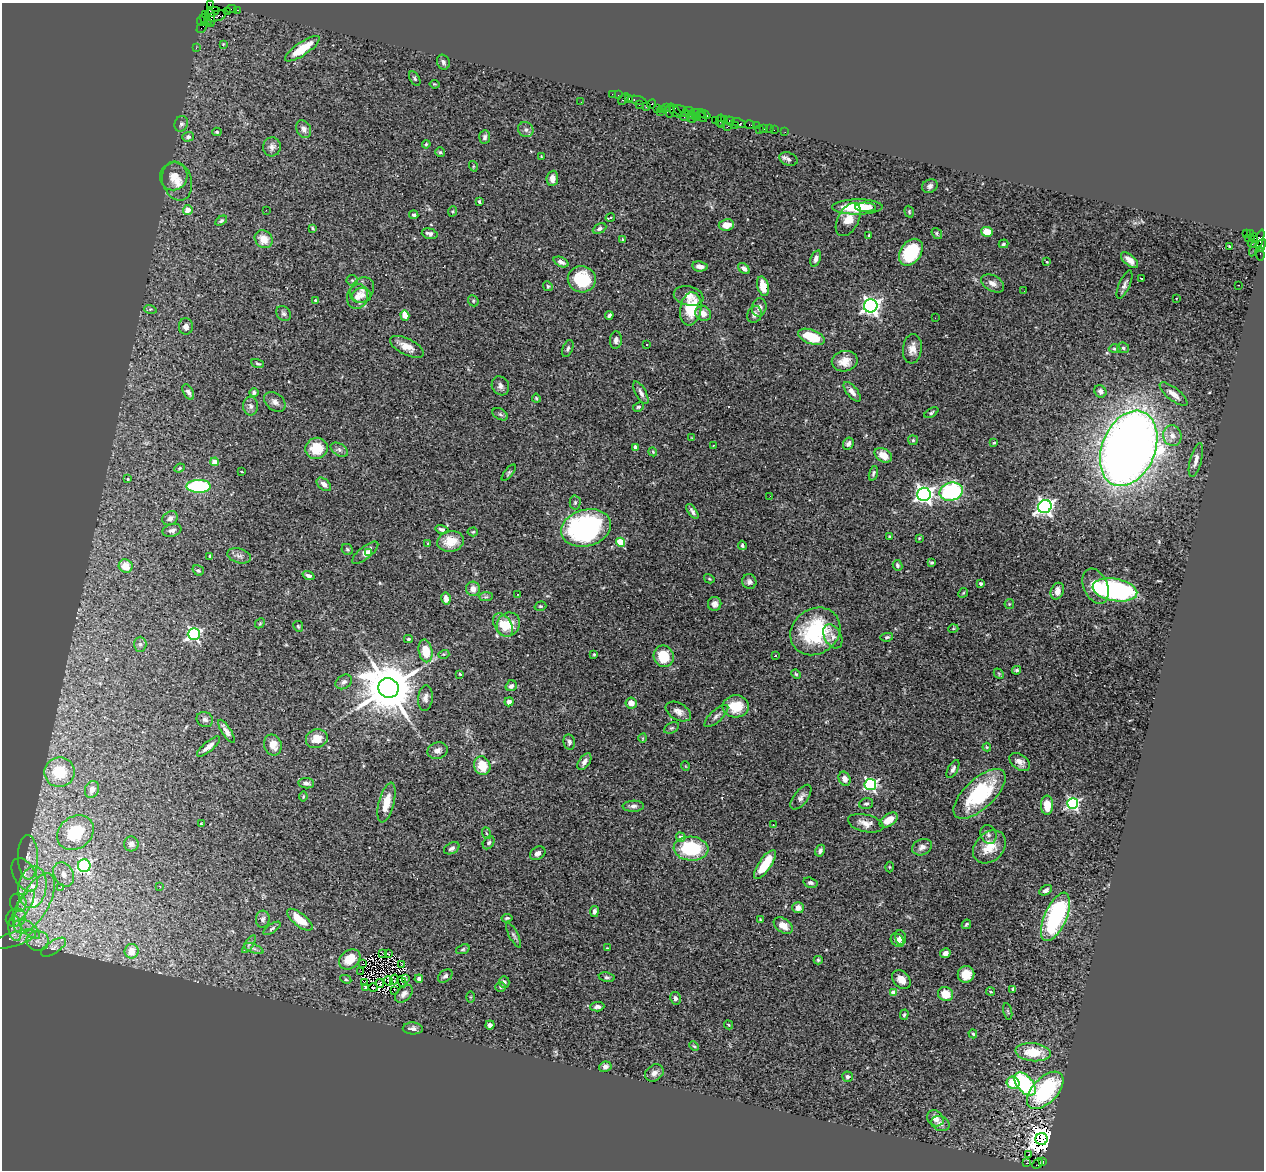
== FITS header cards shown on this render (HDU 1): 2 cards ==
NAXIS1  =                 1262
NAXIS2  =                 1168

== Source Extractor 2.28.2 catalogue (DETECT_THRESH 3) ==
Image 1262 x 1168 px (HDU 1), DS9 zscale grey, 1 PNG px = 1 image px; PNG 1266 x 1172 px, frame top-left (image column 1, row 1168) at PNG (2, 3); each listed source drawn as its Kron ellipse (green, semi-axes under 4 px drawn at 4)
Background 2.13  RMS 0.075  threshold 0.225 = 3 sigma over >= 5 px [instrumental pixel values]
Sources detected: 389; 3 with non-positive FLUX_AUTO (blend fragments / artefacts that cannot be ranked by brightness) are neither listed nor drawn; the other 386 listed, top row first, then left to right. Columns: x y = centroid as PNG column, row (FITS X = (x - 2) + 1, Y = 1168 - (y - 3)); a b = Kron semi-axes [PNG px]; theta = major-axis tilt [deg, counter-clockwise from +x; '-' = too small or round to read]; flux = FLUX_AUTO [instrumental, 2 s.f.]
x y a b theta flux
210 5 4 2 - 62
232 9 5 2 - 150
238 10 3 2 - 73
228 11 4 3 - 120
212 12 8 3 21 460
206 15 3 3 - 91
217 16 9 5 16 990
211 17 10 3 -84 670
206 20 7 3 -47 340
201 21 5 3 - 220
202 27 6 2 45 120
223 44 4 4 - 4.4
196 48 3 2 - 22
302 49 20 6 34 140
443 62 8 6 -66 14
415 79 8 4 -61 8.5
434 84 5 3 - 4.2
612 94 2 2 - 65
618 95 2 2 - 35
623 99 6 4 58 460
629 99 3 2 - 100
637 100 9 3 -10 330
581 102 2 2 - 4.8
652 104 5 4 - 270
639 105 3 2 - 140
647 107 4 3 - 360
666 107 4 2 - 120
657 109 2 2 - 210
662 109 2 2 - 49
670 111 7 4 79 460
681 111 8 5 -27 650
689 111 6 2 -5 510
660 112 2 2 - 52
675 112 8 2 -40 360
698 113 8 3 -12 160
704 114 7 3 -24 460
692 115 3 3 - 410
685 116 5 2 - 210
696 116 3 3 - 170
702 117 6 3 -53 330
692 118 5 3 - 570
724 119 4 3 - 81
715 120 2 2 - 100
720 120 6 3 77 220
730 121 5 3 - 170
739 123 7 4 -19 430
181 124 8 6 71 13
721 125 4 3 - 230
735 125 2 2 - 10
750 125 5 3 - 260
756 126 2 2 - 26
727 127 3 2 - 250
764 128 4 3 - 130
304 129 9 7 -62 24
759 129 2 2 - 31
769 129 2 2 - 31
526 130 8 7 - 20
774 130 2 2 - 71
217 132 4 4 - 6.4
785 132 2 2 - 21
188 137 6 5 - 12
485 137 7 5 84 13
426 144 4 3 - 5.7
272 147 9 9 - 21
440 152 5 5 - 7.4
541 157 3 2 - 4.9
788 159 9 6 -20 15
473 166 5 3 - 4.8
174 176 14 13 - 59
552 178 8 5 84 29
177 181 20 14 -72 68
930 186 8 6 29 15
479 202 4 3 - 8
857 207 25 7 1 180
865 207 10 4 -1 47
188 210 5 5 - 60
266 210 2 2 - 84
453 211 5 3 - 5.4
909 212 6 4 -72 6.7
414 215 4 4 - 8.4
610 218 4 3 - 18
848 220 18 10 61 85
221 221 6 4 33 9.6
726 225 7 6 - 58
313 228 4 3 - 7.2
599 229 7 4 27 13
987 232 6 5 - 74
937 233 6 4 -52 8
1246 233 2 2 - 570
1250 233 4 3 - 66
430 234 8 5 -16 17
869 236 3 3 - 19
1248 238 2 2 - 36
1254 238 5 3 - 410
264 239 9 8 - 66
622 239 4 3 - 4.8
1257 243 14 5 65 1300
1003 244 5 4 - 8.2
1252 244 4 3 - 89
1261 245 7 4 62 700
1229 246 3 2 - 6.3
911 252 15 10 55 280
1260 254 7 4 -81 200
816 258 8 5 70 19
1129 260 10 5 -41 36
561 262 8 5 -24 21
1047 262 4 3 - 5.5
700 266 8 5 -7 27
744 268 7 4 -43 21
1142 278 3 2 - 6.7
582 279 14 13 - 210
352 280 5 5 - 6.8
992 283 12 8 -29 29
1124 285 15 5 66 20
1238 285 2 2 - 3
548 286 5 4 - 6.9
763 286 10 5 -74 75
362 290 14 11 55 31
1024 291 3 2 - 4.4
362 295 9 7 4 21
357 296 12 10 73 36
689 296 15 9 -13 41
1176 298 3 2 - 7.1
315 300 3 3 - 6
473 301 6 5 - 7.5
871 306 7 6 - 2200
759 307 9 7 77 28
150 309 6 4 -16 8.1
691 309 16 10 81 180
703 313 8 7 - 36
283 314 8 6 -52 15
754 314 8 7 - 22
609 315 4 3 - 10
405 316 5 4 - 75
935 318 2 2 - 6.4
186 326 8 7 - 27
811 337 14 7 -22 150
616 340 9 6 85 17
646 345 3 3 - 9.9
407 347 18 8 -26 51
1123 348 6 5 - 9.9
568 349 9 5 69 12
912 349 15 9 84 42
1114 349 6 4 -2 7.3
845 361 13 10 10 61
258 363 7 3 -18 7
500 386 10 8 -61 20
1100 391 6 5 - 20
188 392 8 5 -61 19
254 392 4 4 - 11
852 392 12 5 -51 24
641 393 12 5 -61 20
1173 394 17 6 -39 42
536 398 4 3 - 6.1
275 402 12 8 -37 25
251 406 9 7 -85 19
638 407 5 4 - 8.2
931 413 8 4 33 9.6
500 414 8 5 -30 12
1172 436 10 9 - 39
692 437 3 2 - 3.2
913 440 5 5 - 6.7
994 443 3 3 - 4.4
848 444 6 5 - 18
713 445 3 2 - 5.2
635 447 4 3 - 34
317 448 11 10 - 110
1129 448 39 26 67 7300
339 450 9 6 -31 16
653 452 4 3 - 4.4
883 455 9 6 -31 59
1196 460 17 6 76 31
215 462 4 4 - 60
179 468 5 4 - 6.4
242 472 3 2 - 3.5
509 473 10 4 51 8.8
873 473 7 4 74 9.9
128 479 3 3 - 5
324 484 8 5 -40 23
199 486 12 6 1 390
951 492 12 9 15 550
924 494 6 6 - 2100
770 496 2 2 - 9.2
575 503 7 5 88 9.9
1045 507 7 6 - 1800
692 511 8 4 -56 14
170 518 8 6 35 23
586 528 25 18 16 970
442 529 6 4 -15 14
172 530 9 6 16 23
473 532 5 4 - 6.8
889 536 3 3 - 6.1
919 538 4 3 - 4.6
450 541 13 10 9 91
620 542 4 4 - 200
428 544 4 3 - 6.9
742 545 5 4 - 7.2
347 549 6 5 - 8.3
365 553 16 6 38 35
369 553 3 3 - 11
210 556 3 2 - 5.8
239 556 12 7 -17 20
931 562 3 3 - 6.5
897 565 5 4 - 11
126 566 7 6 - 90
198 570 6 5 - 9.2
309 576 6 4 -20 16
709 579 5 4 - 5.8
749 582 7 7 - 18
980 584 3 3 - 12
1096 586 18 12 -66 100
473 589 7 7 - 35
1115 590 22 11 -10 810
1057 591 9 6 65 41
963 593 5 4 - 5.4
517 594 2 2 - 3.2
486 597 7 4 1 8.8
446 599 6 4 -79 30
715 604 7 6 - 21
1009 604 5 4 - 6.8
540 606 6 4 17 6.2
260 623 5 4 - 5.1
503 625 13 8 -57 60
508 625 12 11 - 96
298 626 5 5 - 7.3
953 629 5 3 - 4.3
815 631 26 22 36 410
194 634 6 6 - 1100
833 636 13 8 -60 31
887 637 6 4 10 8.2
408 639 4 3 - 6.6
140 644 7 6 - 13
425 651 11 6 -79 120
444 654 5 3 - 5.7
594 654 4 3 - 5.2
664 656 11 10 - 140
775 656 3 2 - 27
1016 670 4 4 - 8.9
460 674 4 3 - 4.7
796 674 5 4 - 6.2
999 674 6 4 -47 6.4
344 682 8 6 36 19
511 686 6 5 - 15
388 688 10 9 - 33000
425 698 13 7 83 25
509 702 4 4 - 19
631 703 6 5 - 41
736 706 13 11 4 120
678 712 14 8 -29 31
716 716 15 6 42 20
205 719 8 7 - 18
671 728 8 5 25 9.4
226 731 13 4 -58 26
643 738 4 3 - 4
317 739 11 9 17 64
569 742 8 5 -80 13
273 745 11 8 -69 54
209 746 14 5 40 29
987 747 4 4 - 4.8
437 751 10 8 19 25
584 762 9 5 56 26
1020 762 11 7 -36 29
482 766 9 8 - 100
685 766 5 3 - 3.6
953 769 10 5 61 15
60 772 15 14 - 220
844 779 7 5 -66 29
306 783 8 5 -6 15
870 785 6 5 - 840
92 789 9 6 67 36
980 794 33 15 43 400
303 797 5 3 - 5.2
801 797 15 7 53 23
387 802 20 7 76 75
866 804 7 5 16 11
1073 804 5 5 - 860
1047 805 10 6 -90 65
633 806 10 5 2 16
889 820 10 6 33 56
866 823 18 8 -13 41
201 824 3 3 - 4.7
773 825 3 2 - 6.2
75 833 20 16 37 250
486 833 6 4 -70 6.4
988 835 9 7 -66 17
681 837 5 4 - 25
489 843 7 5 56 10
131 844 7 7 - 19
922 847 10 7 25 28
989 847 18 14 45 99
452 848 8 5 27 17
691 849 17 12 -5 320
820 851 6 4 61 15
538 853 8 6 33 22
28 857 22 10 -89 73
765 864 17 6 56 140
84 866 6 6 - 730
889 867 5 3 - 4.2
64 874 13 9 -62 51
25 875 18 11 -60 64
810 883 7 5 -16 12
160 886 3 2 - 6.8
32 887 21 14 80 150
60 888 3 3 - 41
1046 890 7 4 29 17
18 903 9 8 - 28
34 903 33 14 61 240
23 906 18 6 58 63
798 908 6 5 - 35
594 911 5 4 - 15
1055 917 26 11 66 630
16 918 10 9 - 39
507 918 5 3 - 7.3
263 919 8 7 - 15
760 919 4 3 - 4.3
300 920 15 6 -39 83
966 924 5 3 - 7
783 926 10 7 -33 46
15 928 12 6 -85 39
272 928 10 4 34 10
30 929 12 6 -44 32
514 935 14 4 -63 13
900 937 7 5 -75 22
14 939 22 7 17 53
897 940 7 5 -46 25
38 941 11 10 - 43
249 944 10 4 56 13
53 947 14 6 34 24
254 948 10 3 -21 12
607 948 3 2 - 4.1
463 949 7 4 19 8.2
131 951 7 7 - 53
383 953 4 2 - 8.2
945 953 5 4 - 18
388 954 2 2 - 2.5
350 959 11 9 40 94
818 960 4 4 - 7
362 964 3 2 - 5.2
402 964 3 2 - 1.4
361 971 3 2 - 5.3
966 974 8 8 - 69
445 976 8 5 41 15
607 977 8 4 -10 11
346 979 6 4 -27 6.4
406 979 3 2 - 3.3
419 979 4 3 - 14
901 979 10 8 -48 40
394 980 5 2 - 3.8
388 981 5 2 - 4.1
364 982 3 2 - 3.2
402 982 6 2 -62 9.1
504 982 6 5 - 13
380 983 4 2 - 5.1
365 987 4 3 - 6.6
500 987 5 4 - 6.2
373 988 5 2 - 0.46
1013 989 4 4 - 6.1
394 990 2 2 - 4.6
990 991 4 3 - 7.4
894 992 4 4 - 79
404 994 10 7 45 23
945 994 8 7 - 91
470 997 5 3 - 4.7
675 998 6 5 - 14
597 1007 7 4 4 18
1008 1011 8 3 -77 6.6
904 1015 5 4 - 6.4
490 1025 5 4 - 26
728 1025 5 3 - 4.5
413 1028 10 6 -2 18
973 1034 5 3 - 6.9
694 1046 5 3 - 5.6
1033 1052 17 9 -5 140
605 1067 6 5 - 15
654 1073 10 7 36 24
847 1077 5 5 - 13
1013 1083 6 6 - 98
1025 1084 13 8 -50 480
1045 1090 23 12 46 490
935 1118 9 7 -42 37
940 1124 9 7 -19 23
1042 1139 6 6 - 6000
1029 1155 3 2 - 10
1042 1161 3 2 - 380
1027 1163 3 2 - 8.1
1037 1164 6 3 45 240
At the frame edge (FLAGS 8, measured only in part): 1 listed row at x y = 210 5
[3 non-positive-flux detections neither listed nor drawn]